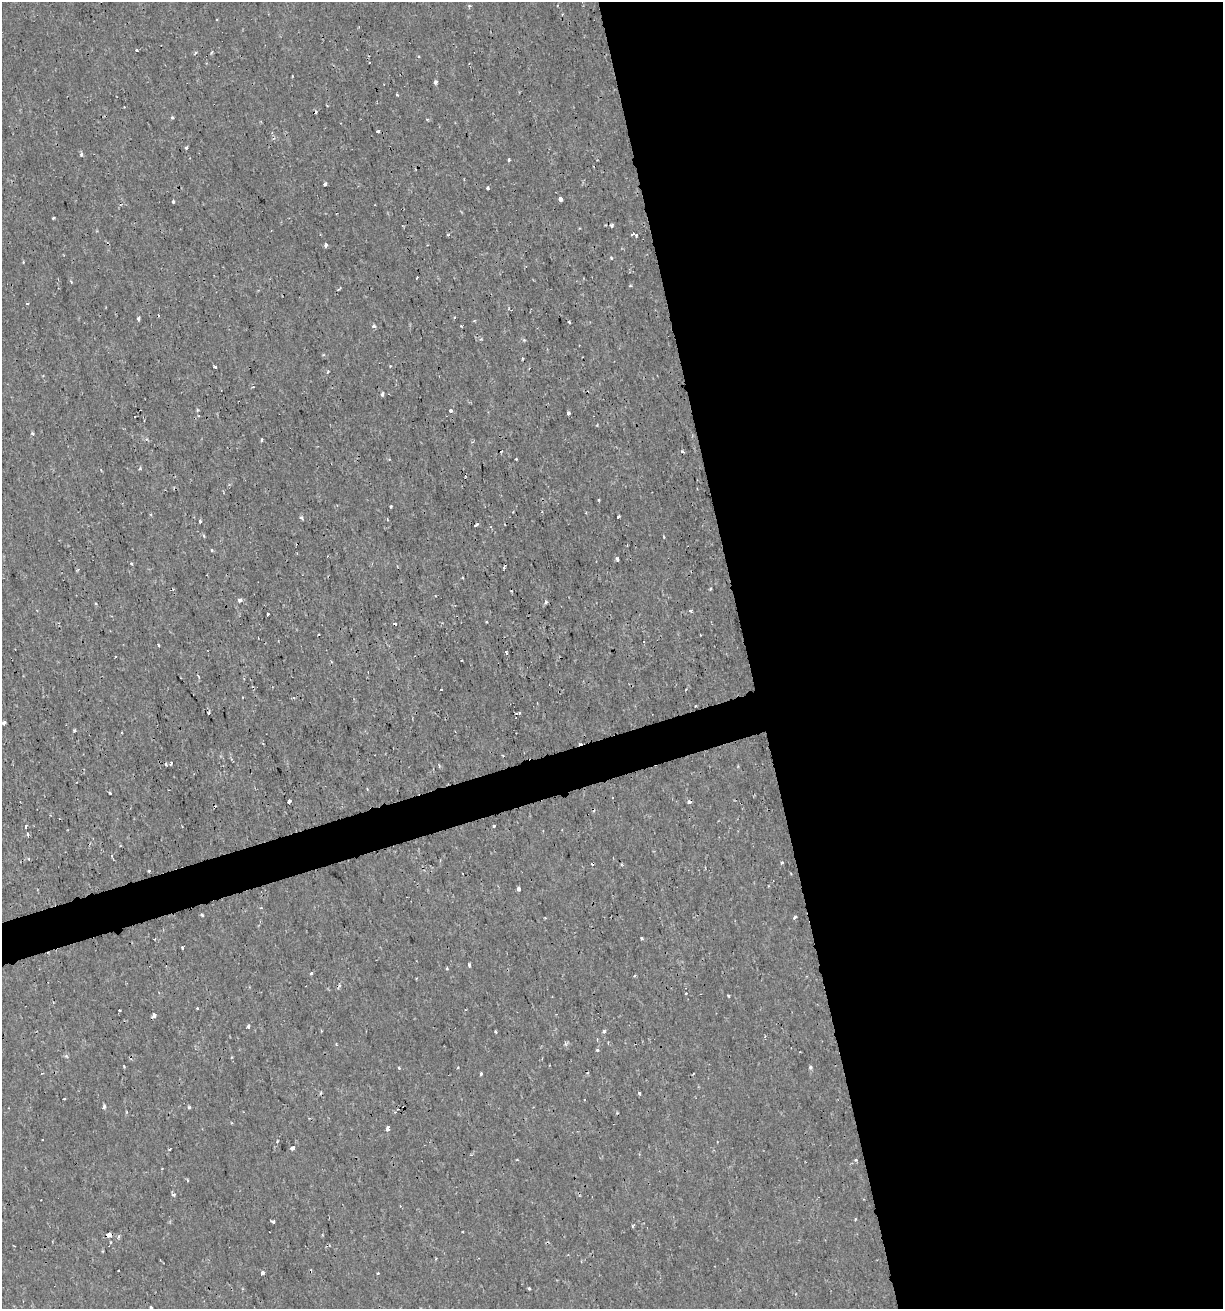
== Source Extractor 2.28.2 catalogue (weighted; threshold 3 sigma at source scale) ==
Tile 8 of 4 x 4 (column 4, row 2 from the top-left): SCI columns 3715-4935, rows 2619-3925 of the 5039 x 5235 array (HDU 1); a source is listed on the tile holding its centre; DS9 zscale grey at full resolution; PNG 1225 x 1311 px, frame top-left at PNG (2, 2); no overlay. Shown black and unused: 41% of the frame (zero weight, under 2 of 3 exposures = <1% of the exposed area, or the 3 px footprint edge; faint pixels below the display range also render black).
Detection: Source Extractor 2.28.2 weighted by HDU 2 'WHT'; one run over the whole footprint, this tile lists its part. Background 7.19e-04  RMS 0.0012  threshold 0.00523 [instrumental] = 3 sigma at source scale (4.5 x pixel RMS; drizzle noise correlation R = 1.50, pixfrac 1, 0.0396/0.0396 arcsec/px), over >= 5 px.
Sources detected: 154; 22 cosmic-ray / hot-pixel residue — not listed; the other 132 listed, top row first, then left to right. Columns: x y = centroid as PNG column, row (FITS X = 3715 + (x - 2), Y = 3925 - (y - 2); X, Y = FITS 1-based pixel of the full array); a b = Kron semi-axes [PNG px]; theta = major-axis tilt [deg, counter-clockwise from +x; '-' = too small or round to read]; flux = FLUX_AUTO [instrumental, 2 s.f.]
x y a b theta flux
137 50 3 2 - 0.18
212 52 5 3 - 0.12
195 53 5 4 - 0.16
292 76 3 2 - 0.086
435 82 4 3 - 0.36
397 95 3 2 - 0.14
124 107 3 2 - 0.11
172 117 4 3 - 0.18
427 119 4 4 - 0.13
378 131 3 3 - 0.27
186 148 3 3 - 0.4
81 154 6 4 88 0.2
509 160 3 3 - 0.24
325 184 4 3 - 0.23
488 188 3 3 - 0.23
560 199 4 3 - 1.4
173 201 4 3 - 0.49
53 218 3 3 - 0.16
612 225 5 4 - 0.21
633 234 7 3 -12 0.79
448 235 3 3 - 0.14
326 245 4 3 - 0.42
611 258 4 3 - 0.11
417 277 3 3 - 0.31
631 286 4 3 - 0.13
339 289 8 3 38 0.15
27 303 3 3 - 0.25
138 319 4 3 - 0.33
569 322 3 3 - 0.18
374 326 5 5 - 0.28
461 326 3 3 - 0.13
524 340 6 4 -44 0.16
390 366 3 3 - 0.088
215 367 4 3 - 0.26
328 371 5 3 - 0.18
382 394 4 3 - 0.45
197 410 4 4 - 0.14
450 410 4 3 - 0.52
568 413 3 3 - 0.44
32 433 3 3 - 0.25
262 440 3 3 - 0.19
389 459 3 3 - 0.11
516 459 3 3 - 0.21
140 469 4 3 - 0.15
598 500 3 3 - 0.11
391 507 3 2 - 0.13
618 517 4 3 - 0.53
302 518 5 4 - 0.24
200 521 4 3 - 0.18
476 525 5 3 - 0.17
204 536 4 3 - 0.19
212 550 4 3 - 0.19
617 559 4 3 - 0.5
131 563 3 3 - 0.15
504 568 5 3 - 0.14
77 570 5 3 - 0.12
710 589 4 3 - 0.18
240 600 4 3 - 0.59
546 602 3 3 - 0.24
95 603 3 3 - 0.21
691 610 3 3 - 0.72
268 614 3 3 - 0.34
158 645 3 2 - 0.17
506 651 3 3 - 0.33
461 660 3 2 - 0.11
441 689 2 2 - 0.11
243 697 3 2 - 0.094
294 697 4 3 - 0.17
695 706 3 2 - 0.18
519 713 4 3 - 1
4 723 4 3 - 0.68
74 731 4 3 - 0.15
503 756 3 3 - 0.09
171 763 4 3 - 0.32
165 765 3 3 - 0.38
367 789 3 3 - 0.12
109 793 4 3 - 0.3
289 801 4 4 - 0.55
689 802 4 3 - 0.72
26 826 5 3 - 0.16
494 826 3 3 - 0.22
27 834 4 3 - 0.39
782 862 4 4 - 0.19
621 864 4 3 - 0.13
149 871 3 3 - 0.12
519 889 4 3 - 0.67
202 915 3 3 - 0.24
794 917 4 3 - 0.21
545 918 4 3 - 0.1
641 939 3 3 - 0.29
182 948 3 2 - 0.26
469 965 3 3 - 0.41
447 968 4 4 - 0.12
311 973 3 3 - 0.43
686 993 3 3 - 0.3
728 996 3 2 - 0.15
120 1010 3 2 - 0.14
465 1010 3 2 - 0.09
154 1015 4 3 - 0.72
248 1026 4 3 - 0.23
495 1032 3 2 - 0.14
604 1032 4 3 - 0.33
336 1044 3 3 - 0.19
565 1044 6 4 -69 0.2
597 1050 4 4 - 0.17
124 1067 4 3 - 0.11
810 1067 5 4 - 0.22
399 1068 3 3 - 0.15
481 1074 3 3 - 0.19
639 1094 3 3 - 0.29
64 1099 3 3 - 0.17
584 1100 3 2 - 0.09
104 1107 6 4 89 0.23
189 1107 5 4 - 0.16
388 1128 5 3 - 0.65
277 1141 4 2 - 0.089
293 1148 4 3 - 1.3
170 1149 3 2 - 0.22
856 1160 4 3 - 0.2
162 1169 3 2 - 0.088
187 1180 5 3 - 0.12
174 1195 5 4 - 0.21
855 1219 5 3 - 0.1
273 1221 3 3 - 0.5
632 1226 5 3 - 0.14
109 1235 5 4 - 1.2
436 1258 4 3 - 0.096
119 1271 3 3 - 0.25
262 1273 4 3 - 0.88
378 1273 3 3 - 0.15
529 1288 3 3 - 0.18
151 1308 3 3 - 0.36
Overlapping masked pixels (flux is a lower limit): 2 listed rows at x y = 689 802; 109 1235
Isophote crosses this tile's border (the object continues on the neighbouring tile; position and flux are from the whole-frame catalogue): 1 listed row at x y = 151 1308